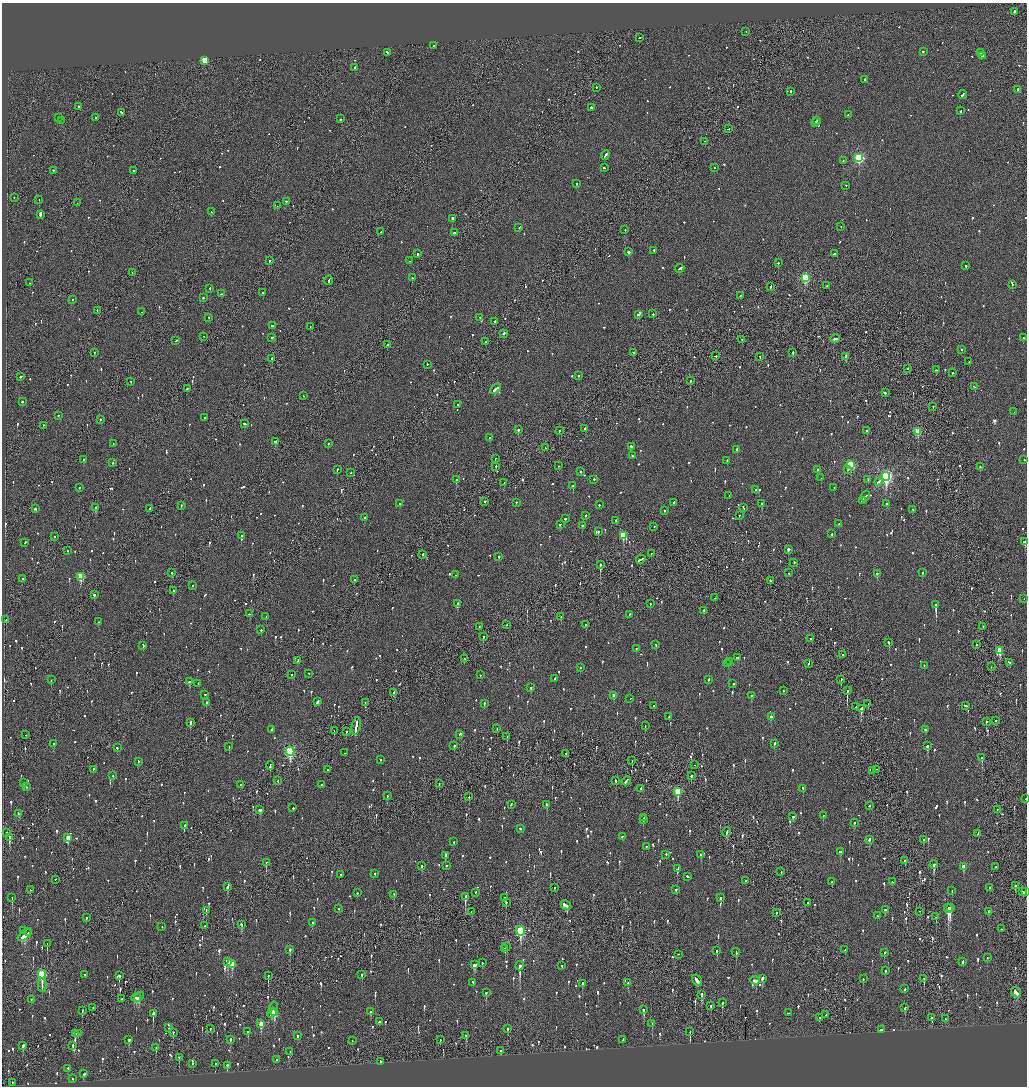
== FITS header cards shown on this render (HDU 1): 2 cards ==
NAXIS1  =                 2050
NAXIS2  =                 2168

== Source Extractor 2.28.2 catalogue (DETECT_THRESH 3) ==
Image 2050 x 2168 px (HDU 1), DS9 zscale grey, zoomed out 1/2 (1 PNG px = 2 x 2 image px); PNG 1029 x 1088 px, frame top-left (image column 2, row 2168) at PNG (2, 3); each listed source drawn as its Kron ellipse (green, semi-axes under 4 px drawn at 4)
Background -0.0964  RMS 0.074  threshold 0.223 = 3 sigma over >= 5 px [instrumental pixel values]
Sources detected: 1497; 52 cannot appear on this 1/2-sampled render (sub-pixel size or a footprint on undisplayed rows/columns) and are neither listed nor drawn; of the other 1445, the 500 brightest by FLUX_AUTO listed and drawn (945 fainter detections omitted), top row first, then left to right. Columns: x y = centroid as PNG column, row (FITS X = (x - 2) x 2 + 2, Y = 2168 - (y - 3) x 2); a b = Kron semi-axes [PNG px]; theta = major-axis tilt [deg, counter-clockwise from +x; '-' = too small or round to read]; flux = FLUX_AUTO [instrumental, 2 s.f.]
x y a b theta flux
1014 12 3 2 - 260
746 32 2 1 - 64
640 38 2 2 - 87
433 46 2 2 - 57
923 52 2 1 - 370
387 53 2 2 - 280
980 53 2 2 - 260
982 56 2 2 - 230
205 61 3 3 - 620
355 68 3 2 - 80
865 80 2 2 - 81
596 88 2 1 - 290
1018 90 3 2 - 150
791 92 2 2 - 150
963 95 4 2 - 150
78 107 2 1 - 120
591 108 2 2 - 180
961 111 2 2 - 360
122 113 4 2 - 150
848 115 2 1 - 98
58 118 2 2 - 66
96 118 2 2 - 87
341 119 3 2 - 96
61 121 2 1 - 73
816 121 2 2 - 83
816 123 2 2 - 70
728 129 3 1 - 67
705 142 2 2 - 55
605 156 4 2 - 140
859 158 3 3 - 1700
843 161 2 2 - 56
604 168 3 1 - 100
714 168 2 2 - 73
53 171 2 2 - 61
133 171 2 2 - 58
577 184 2 2 - 160
846 186 2 2 - 73
14 198 2 1 - 57
39 200 2 2 - 60
286 202 2 2 - 100
77 203 2 1 - 120
277 206 2 1 - 230
211 212 2 2 - 200
40 215 3 2 - 700
452 219 2 2 - 820
841 227 2 2 - 76
519 228 2 2 - 110
625 230 2 2 - 58
380 232 3 1 - 230
454 233 2 2 - 230
654 251 2 2 - 110
629 252 2 2 - 580
418 254 2 2 - 170
834 254 2 2 - 420
269 261 2 2 - 210
410 261 2 2 - 87
778 263 2 2 - 180
965 266 2 2 - 130
679 269 5 2 - 200
132 273 2 2 - 58
412 278 2 2 - 140
805 278 3 3 - 1200
329 281 5 2 - 310
30 283 2 2 - 65
1012 285 2 2 - 64
826 286 2 2 - 56
770 287 3 2 - 100
210 289 2 2 - 120
263 293 2 2 - 85
221 294 2 2 - 210
741 296 2 1 - 210
203 298 2 2 - 78
73 300 2 2 - 97
97 311 2 2 - 54
141 312 2 2 - 110
653 314 2 2 - 140
638 315 3 2 - 250
209 318 2 2 - 54
480 318 2 1 - 55
495 322 2 2 - 200
272 326 3 2 - 120
310 327 3 1 - 200
503 334 3 2 - 130
204 337 2 2 - 87
272 338 2 2 - 92
1023 338 2 2 - 58
835 339 5 2 - 210
742 340 2 1 - 66
176 341 3 2 - 110
486 342 2 2 - 97
387 345 2 2 - 91
962 350 2 2 - 81
94 353 2 2 - 89
634 353 3 2 - 77
793 353 2 2 - 190
715 356 3 2 - 100
760 357 2 2 - 64
846 357 3 2 - 540
272 359 2 2 - 1000
969 362 2 1 - 83
427 365 2 2 - 61
907 369 2 2 - 67
936 370 2 2 - 63
952 373 2 2 - 60
579 376 2 2 - 55
21 377 3 2 - 76
690 381 4 1 - 330
131 382 2 2 - 64
974 387 3 2 - 110
187 389 2 1 - 60
495 389 6 2 39 240
885 393 3 2 - 110
303 396 2 2 - 66
22 402 2 2 - 310
458 405 2 2 - 54
933 407 2 1 - 79
1014 412 2 2 - 55
58 416 2 2 - 69
205 418 2 2 - 73
100 420 2 2 - 100
245 424 3 2 - 220
43 426 2 1 - 110
585 429 2 2 - 60
518 430 2 2 - 120
559 431 2 1 - 310
866 431 2 2 - 67
918 432 3 3 - 570
490 438 2 2 - 110
275 442 4 2 - 150
113 444 2 2 - 57
328 444 2 2 - 160
631 447 2 2 - 290
545 448 2 1 - 64
737 450 2 2 - 97
632 456 2 2 - 59
495 459 2 2 - 68
84 460 2 2 - 89
1024 460 2 2 - 68
727 461 2 2 - 64
113 463 2 2 - 98
850 465 4 3 - 1200
558 466 2 1 - 72
496 467 2 1 - 120
980 467 2 2 - 97
337 470 2 2 - 79
818 470 2 2 - 60
847 470 2 2 - 99
581 472 2 1 - 140
351 473 2 2 - 56
886 477 4 3 - 2800
821 478 2 2 - 54
456 480 2 2 - 270
594 480 2 2 - 270
868 480 2 2 - 66
878 482 4 2 - 230
504 483 3 1 - 89
573 486 2 2 - 85
79 488 2 1 - 160
834 488 2 2 - 140
756 490 2 2 - 100
729 496 2 1 - 55
865 497 6 2 57 260
862 501 3 2 - 200
485 502 2 2 - 57
516 503 2 1 - 89
674 503 2 2 - 98
399 504 2 2 - 63
762 504 2 2 - 310
887 504 2 2 - 97
599 505 2 2 - 250
181 506 2 2 - 78
96 508 3 2 - 200
743 508 3 2 - 420
35 509 3 2 - 130
150 509 2 2 - 66
913 510 2 2 - 63
664 511 2 2 - 58
586 516 2 2 - 61
739 516 2 2 - 55
365 518 2 2 - 330
565 519 2 2 - 210
616 521 2 2 - 150
839 524 2 2 - 54
560 525 2 2 - 57
582 526 2 2 - 130
654 527 2 2 - 72
598 532 2 2 - 140
832 534 2 2 - 59
241 536 2 2 - 140
623 536 3 3 - 550
54 537 2 2 - 54
1025 542 3 3 - 190
25 543 3 2 - 65
788 550 2 2 - 130
68 551 2 2 - 100
651 554 2 1 - 67
423 555 2 2 - 62
499 557 3 2 - 110
641 560 5 2 - 240
794 563 2 2 - 70
600 565 2 1 - 330
172 573 2 1 - 180
789 573 2 1 - 65
922 573 2 2 - 69
877 574 2 2 - 100
455 575 2 2 - 54
81 577 3 3 - 560
22 579 2 2 - 97
354 580 2 2 - 110
770 581 2 1 - 290
192 586 2 2 - 73
173 591 2 2 - 70
94 595 3 2 - 86
715 598 2 1 - 72
1024 599 2 1 - 70
458 604 2 2 - 200
650 604 2 1 - 62
936 605 4 2 - 1300
704 611 2 2 - 130
250 614 3 2 - 71
629 615 3 2 - 83
266 617 2 2 - 73
561 617 2 1 - 57
6 620 2 2 - 57
99 622 2 2 - 56
507 625 2 1 - 170
586 625 3 2 - 90
479 627 2 2 - 74
983 627 2 1 - 75
261 630 2 2 - 60
483 637 2 1 - 540
810 639 2 1 - 430
889 643 3 2 - 180
656 645 3 2 - 84
976 645 2 1 - 110
143 646 3 2 - 71
636 649 2 2 - 57
1000 651 4 3 - 450
843 655 3 2 - 140
738 658 3 2 - 120
464 659 2 2 - 69
298 661 4 2 - 120
729 662 3 2 - 140
1009 663 3 2 - 110
728 664 2 1 - 210
808 664 2 2 - 99
924 666 2 2 - 56
991 667 2 1 - 60
580 668 2 2 - 120
309 674 2 2 - 54
291 675 2 1 - 54
480 675 2 2 - 63
555 679 2 2 - 280
51 680 2 2 - 83
708 680 2 2 - 95
841 680 2 2 - 65
189 682 3 2 - 150
198 684 2 2 - 74
733 684 2 2 - 78
531 688 2 2 - 110
783 691 2 2 - 68
847 691 3 2 - 470
394 693 3 2 - 140
205 695 2 2 - 70
614 696 3 2 - 94
751 696 2 2 - 130
630 699 2 1 - 96
317 702 3 2 - 290
206 703 2 2 - 120
365 703 2 1 - 59
484 704 2 2 - 83
868 704 2 2 - 160
654 706 2 2 - 68
965 706 3 2 - 110
856 707 2 2 - 54
861 709 4 2 - 340
669 717 2 1 - 55
771 717 3 2 - 71
995 721 2 1 - 110
986 722 2 2 - 92
190 723 4 2 - 760
356 726 9 2 78 680
645 726 2 1 - 71
497 729 2 1 - 110
272 730 2 2 - 160
925 730 2 2 - 55
334 731 2 1 - 56
346 732 2 2 - 75
26 735 2 1 - 270
459 735 2 2 - 95
507 737 2 2 - 99
54 744 2 2 - 160
774 744 2 2 - 100
454 746 2 2 - 160
927 746 3 2 - 310
229 747 3 2 - 78
117 748 3 2 - 61
290 752 5 3 - 1700
345 753 2 2 - 60
566 754 3 2 - 140
982 758 3 2 - 150
380 760 2 2 - 57
632 761 3 1 - 74
138 762 3 2 - 74
694 765 2 1 - 79
270 766 4 2 - 240
93 770 2 2 - 180
327 770 2 2 - 61
876 770 3 1 - 150
873 771 3 2 - 54
113 776 2 2 - 63
691 776 2 2 - 500
278 781 3 1 - 58
616 781 3 2 - 130
626 781 5 2 - 140
24 783 2 2 - 110
439 784 2 1 - 62
241 785 2 2 - 54
321 785 2 2 - 56
27 787 2 2 - 130
641 789 2 2 - 200
803 789 3 2 - 95
678 792 4 3 - 730
387 796 2 1 - 54
469 797 2 1 - 70
1026 799 2 1 - 110
511 805 3 2 - 91
547 805 3 2 - 160
869 806 2 2 - 68
293 808 2 2 - 82
260 810 3 3 - 120
997 810 2 1 - 64
19 814 3 2 - 260
823 816 2 2 - 75
793 817 3 2 - 82
643 818 2 2 - 88
643 820 3 2 - 54
854 823 2 2 - 120
184 826 3 2 - 94
520 829 2 2 - 57
7 833 2 1 - 61
727 833 5 2 - 130
978 834 3 2 - 78
622 837 2 2 - 110
9 838 3 2 - 420
68 838 3 2 - 190
869 840 3 2 - 120
923 840 3 2 - 63
454 842 2 2 - 200
646 847 2 2 - 72
840 852 2 2 - 140
666 855 2 2 - 55
701 855 3 2 - 58
445 856 3 2 - 140
905 861 2 1 - 690
266 863 2 1 - 100
934 865 4 2 - 310
422 866 3 2 - 190
446 866 2 2 - 150
963 867 3 2 - 170
996 867 2 2 - 71
677 869 3 2 - 860
781 872 2 2 - 110
375 874 2 2 - 66
341 875 2 2 - 89
688 877 3 2 - 130
56 880 2 2 - 72
745 881 2 2 - 54
832 882 2 2 - 110
892 882 2 2 - 72
1015 886 3 2 - 190
228 887 4 2 - 190
555 888 2 2 - 61
989 888 2 2 - 60
30 890 2 2 - 61
676 890 2 2 - 92
952 891 2 2 - 76
1023 892 4 2 - 130
1025 892 2 1 - 78
357 893 2 2 - 56
476 893 2 1 - 54
394 895 3 2 - 160
465 897 3 2 - 900
12 898 3 2 - 180
505 898 2 2 - 110
720 898 3 2 - 58
506 903 3 2 - 62
808 903 2 2 - 180
566 906 6 2 -30 320
950 908 2 2 - 1200
339 909 2 2 - 62
948 909 5 2 - 4800
885 910 3 2 - 61
206 911 3 2 - 68
471 912 3 2 - 73
920 912 2 2 - 57
988 912 2 2 - 120
776 913 2 2 - 56
877 916 2 2 - 90
936 917 3 2 - 100
86 918 2 2 - 59
313 923 2 2 - 190
241 925 4 2 - 84
205 926 2 1 - 75
162 927 2 1 - 55
1001 929 2 1 - 57
24 931 2 2 - 130
520 931 5 3 - 1100
29 933 2 1 - 75
24 935 8 3 41 520
47 944 2 1 - 110
507 947 2 2 - 82
505 949 3 2 - 67
290 950 3 2 - 280
845 950 2 2 - 56
717 951 3 2 - 81
736 953 4 2 - 160
884 953 3 2 - 71
678 955 2 2 - 63
987 958 2 2 - 63
228 962 4 2 - 610
962 962 4 2 - 190
482 963 2 2 - 85
232 964 4 3 - 350
474 965 3 3 - 200
520 966 5 2 - 1400
562 966 2 2 - 78
885 971 2 2 - 180
42 975 4 3 - 1200
85 975 2 2 - 55
362 975 3 2 - 65
119 976 3 2 - 400
268 976 3 1 - 80
762 979 3 2 - 180
863 979 2 2 - 99
924 979 3 1 - 100
697 981 6 2 -59 260
755 981 4 3 - 140
473 983 3 2 - 120
628 983 2 2 - 70
582 984 3 2 - 130
42 986 7 2 -90 57
905 989 3 2 - 83
486 993 2 2 - 160
1016 993 6 3 -49 230
701 995 3 2 - 260
139 997 5 3 - 200
136 998 5 2 - 170
122 999 2 2 - 59
31 1000 2 2 - 93
722 1003 2 2 - 210
711 1006 3 2 - 60
93 1008 2 2 - 110
905 1008 3 2 - 95
274 1010 7 2 88 190
643 1010 3 2 - 310
82 1011 3 2 - 54
371 1012 3 2 - 65
272 1013 5 2 - 390
274 1013 3 2 - 390
789 1013 3 1 - 77
153 1014 4 2 - 360
826 1015 2 2 - 100
819 1018 2 1 - 140
932 1018 4 2 - 130
945 1019 2 2 - 67
379 1022 3 2 - 79
261 1024 4 3 - 290
652 1024 2 1 - 62
169 1028 2 1 - 200
210 1029 2 1 - 72
508 1029 4 2 - 110
881 1030 4 2 - 150
248 1032 3 2 - 110
690 1032 3 1 - 140
173 1033 2 1 - 140
75 1034 4 2 - 350
78 1034 2 1 - 130
297 1036 2 2 - 430
466 1036 2 2 - 110
129 1040 2 2 - 220
230 1040 3 2 - 94
440 1040 2 1 - 70
623 1040 3 2 - 67
352 1041 2 1 - 66
23 1046 4 3 - 100
73 1046 2 2 - 130
156 1048 2 2 - 190
500 1051 2 2 - 120
290 1052 3 2 - 160
179 1058 3 2 - 80
277 1060 2 2 - 63
380 1062 2 2 - 230
192 1064 2 2 - 63
215 1064 2 2 - 71
227 1066 3 2 - 220
68 1069 2 2 - 72
84 1074 3 2 - 95
73 1079 2 2 - 57
12 1083 2 1 - 64
At the frame edge (FLAGS 8, measured only in part): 3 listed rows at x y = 1025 542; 1026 799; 1025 892
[945 fainter detections neither listed nor drawn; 52 sub-pixel or undisplayed-footprint detections neither listed nor drawn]